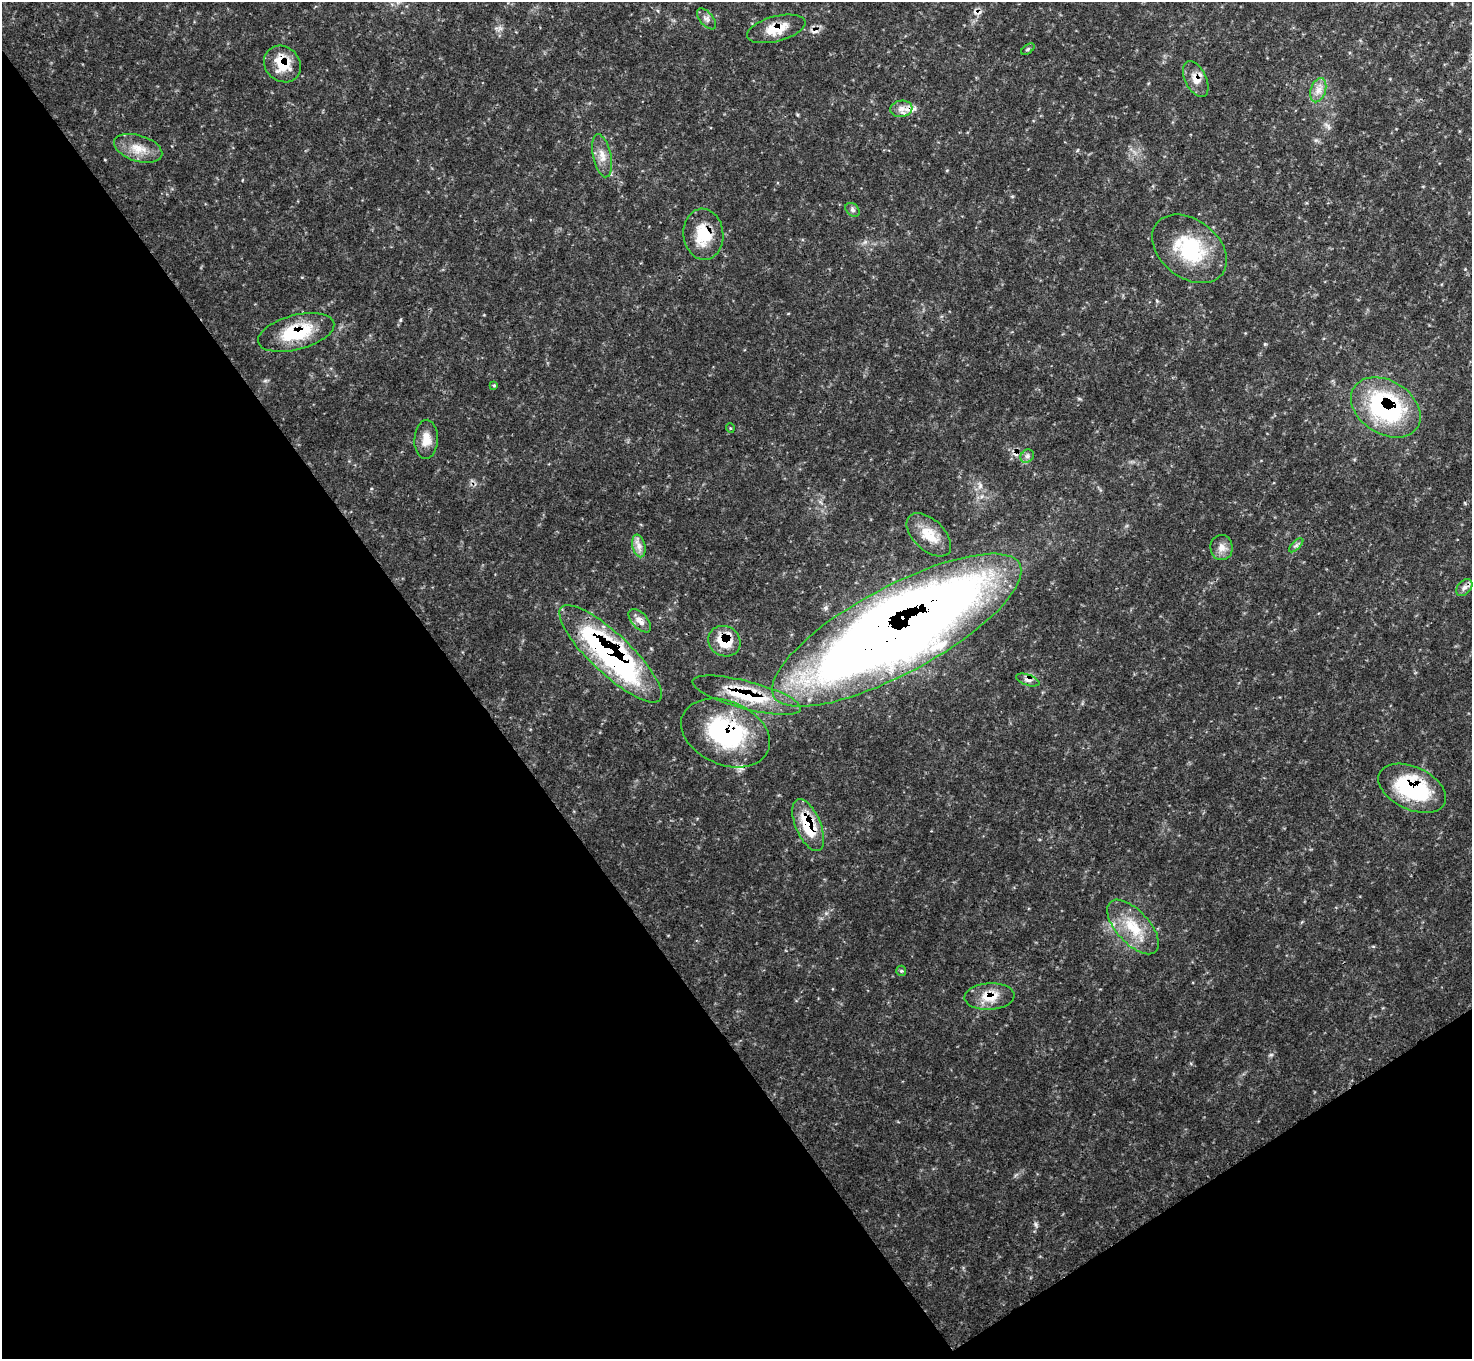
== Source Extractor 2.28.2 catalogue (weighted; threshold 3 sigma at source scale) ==
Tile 14 of 4 x 4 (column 2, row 4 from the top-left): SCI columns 1485-2954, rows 175-1531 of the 5912 x 5912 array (HDU 1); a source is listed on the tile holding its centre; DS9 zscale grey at full resolution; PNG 1474 x 1361 px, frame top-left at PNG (2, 2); each listed source drawn as its Kron ellipse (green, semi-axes under 4 px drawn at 4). Shown black and unused: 36% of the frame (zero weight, under 3 of 4 exposures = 1% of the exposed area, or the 3 px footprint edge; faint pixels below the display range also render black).
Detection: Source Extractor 2.28.2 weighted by HDU 2 'WHT'; one run over the whole footprint, this tile lists its part. Background 0.146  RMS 0.0053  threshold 0.0238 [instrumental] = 3 sigma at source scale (4.5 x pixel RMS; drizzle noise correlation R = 1.50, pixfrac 1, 0.05/0.05 arcsec/px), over >= 5 px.
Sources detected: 38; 3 cosmic-ray / hot-pixel residue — neither listed nor drawn; the other 35 listed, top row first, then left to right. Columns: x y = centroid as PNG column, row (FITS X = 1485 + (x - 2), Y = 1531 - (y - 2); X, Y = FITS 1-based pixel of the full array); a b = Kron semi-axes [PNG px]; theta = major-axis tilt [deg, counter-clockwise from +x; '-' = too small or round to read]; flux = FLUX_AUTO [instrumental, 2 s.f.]
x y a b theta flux
706 19 12 6 -50 2.2
776 29 30 12 15 11
1028 49 7 4 36 0.95
282 64 19 17 -44 14
1196 79 19 10 -64 5.8
1318 90 12 7 72 4.1
901 109 11 8 8 3.7
138 148 25 13 -17 9.4
602 156 22 9 -78 5.7
852 210 8 5 -43 1.6
703 234 25 20 -84 17
1189 249 41 29 -38 39
296 332 39 17 15 27
494 386 4 4 - 0.74
1386 407 38 26 -32 73
730 428 5 3 - 0.43
426 439 19 11 87 6.4
1027 456 7 6 - 1.5
929 535 27 15 -44 12
1296 545 9 3 44 1.2
639 546 11 6 -76 3.2
1221 547 12 11 - 4.2
1464 587 10 6 48 2.2
640 621 14 7 -48 4.3
897 630 140 43 28 1200
724 641 16 15 - 14
611 654 68 20 -43 140
1028 680 12 5 -19 2.2
747 695 56 14 -15 31
726 733 46 31 -23 62
1412 788 36 21 -25 49
808 825 28 12 -67 23
1133 927 34 16 -47 18
901 971 5 5 - 0.73
989 996 25 13 3 11
Overlapping masked pixels (flux is a lower limit): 14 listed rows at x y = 776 29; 282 64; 1196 79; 703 234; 296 332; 1386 407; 897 630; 724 641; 611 654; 747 695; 726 733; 1412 788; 808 825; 989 996
Unlisted compact peaks at least as high as the median listed source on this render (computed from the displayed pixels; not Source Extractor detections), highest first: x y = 1036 1225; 1265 344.